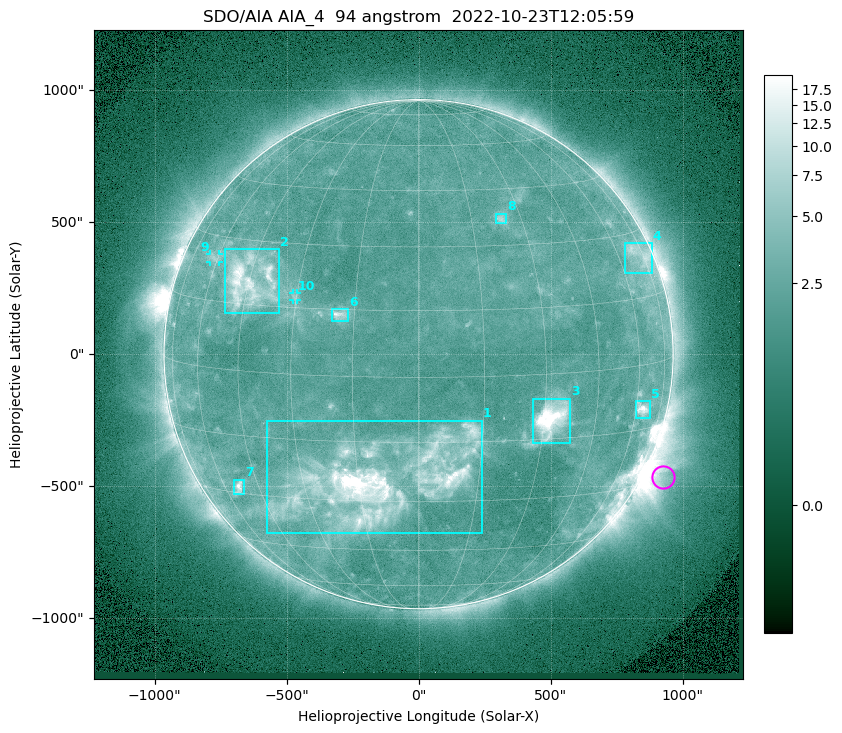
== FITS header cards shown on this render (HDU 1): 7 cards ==
TELESCOP= 'SDO/AIA '           / For AIA: SDO/AIA
INSTRUME= 'AIA_4   '           / For AIA: AIA_ATA1, AIA_ATA2, AIA_ATA3 or AIA_AT
WAVELNTH=                   94 / [angstrom] Wavelength
WAVEUNIT= 'angstrom'           / Wavelength unit: angstrom
DATE-OBS= '2022-10-23T12:05:59.121' / [ISO] Date when observation started; ISO 8
CTYPE1  = 'HPLN-TAN'           / CTYPE1: HPLN
CTYPE2  = 'HPLT-TAN'           / CTYPE2: HPLT

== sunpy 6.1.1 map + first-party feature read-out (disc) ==
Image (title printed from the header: SDO/AIA AIA_4  94 angstrom  2022-10-23T12:05:59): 1024 x 1024 px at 2.4 arcsec/px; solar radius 964 arcsec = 402 px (full disc in frame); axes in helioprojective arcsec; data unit not stated in the header (colour bar unlabelled)
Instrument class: DISC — disc imager (sunpy class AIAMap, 94 A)
Bright regions (active regions / flare kernels): reference = the median radial profile (limb darkening/brightening removed); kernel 9 px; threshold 5 sigma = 2.88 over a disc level ~2.23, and >= 1.15x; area >= 12 px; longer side >= 10 px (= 24 arcsec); searched inside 0.97 R_sun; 10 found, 10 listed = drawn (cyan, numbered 1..; 2 of them under ~33 arcsec drawn as corner ticks so the feature stays visible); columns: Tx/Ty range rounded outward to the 5 arcsec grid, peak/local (2 s.f.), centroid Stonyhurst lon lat
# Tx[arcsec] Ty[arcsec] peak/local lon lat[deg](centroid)
1 -575..240 -680..-250 19 -9 -25
2 -735..-530 155..400 8 -45 +20
3 435..575 -335..-165 17 +32 -10
4 780..885 305..420 3.4 +71 +25
5 820..875 -240..-175 6.6 +63 -10
6 -330..-265 125..170 5.2 -18 +14
7 -700..-660 -530..-475 6.2 -53 -28
8 290..330 495..535 3.2 +24 +37
9 -790..-755 350..380 2.8 -62 +25
10 -475..-460 205..230 2.4 -30 +18
Off-limb structures (1.02-1.3 R_sun): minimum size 162 px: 4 found; the strongest spans PA ~225..265 deg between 1.02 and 1.3 R_sun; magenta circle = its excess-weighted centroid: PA ~245 deg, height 1.08 R_sun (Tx ~930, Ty ~-465 arcsec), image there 3.3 x the reference